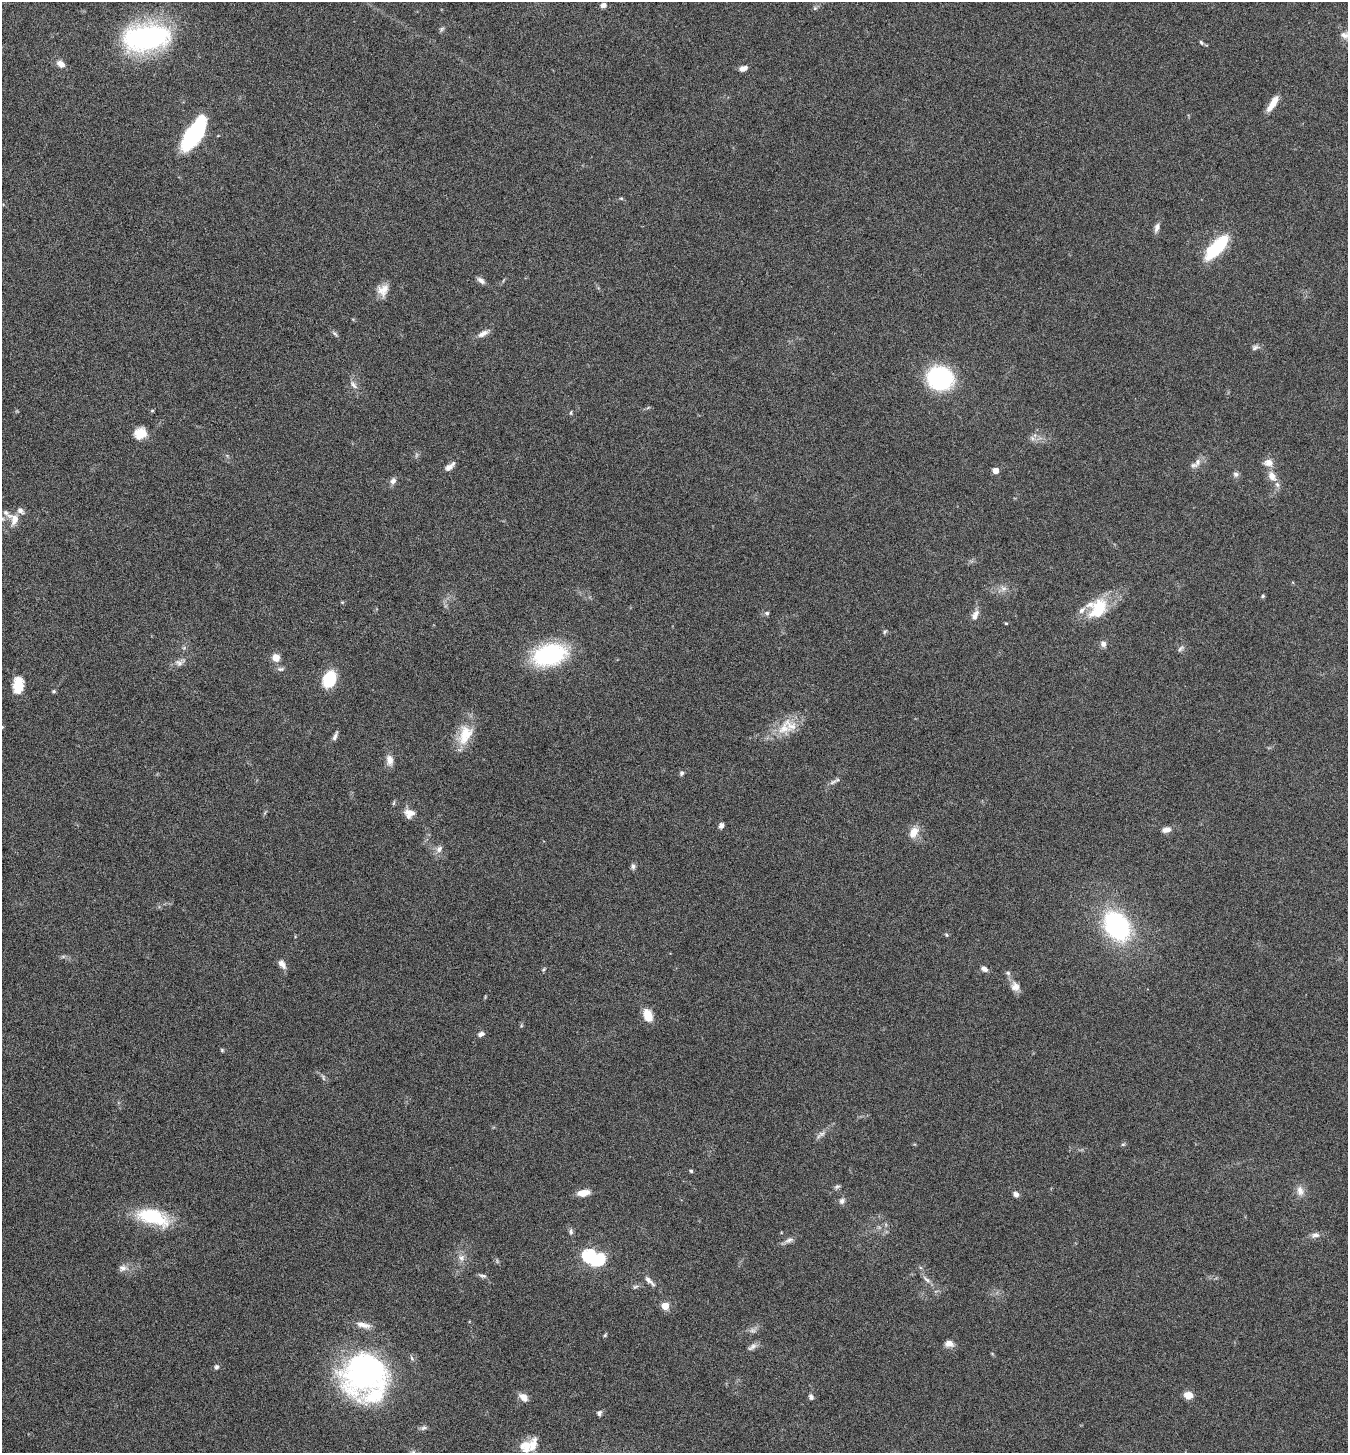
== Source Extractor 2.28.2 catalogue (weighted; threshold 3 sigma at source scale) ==
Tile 11 of 4 x 4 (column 3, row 3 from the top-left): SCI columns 2980-4325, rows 1455-2905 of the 5822 x 5813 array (HDU 1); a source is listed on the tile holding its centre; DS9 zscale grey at full resolution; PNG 1350 x 1455 px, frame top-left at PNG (2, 2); no overlay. Nothing masked; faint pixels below the display range render black.
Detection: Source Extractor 2.28.2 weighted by HDU 2 'WHT'; one run over the whole footprint, this tile lists its part. Background 0.0706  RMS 0.0042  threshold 0.0172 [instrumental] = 3 sigma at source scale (4.09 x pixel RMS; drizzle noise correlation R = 1.36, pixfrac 0.8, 0.05/0.05 arcsec/px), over >= 5 px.
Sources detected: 119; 2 too faint to see at this stretch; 2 inside a brighter object's white glare — not listed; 11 inside a brighter listed object's ellipse — not listed separately; the other 104 listed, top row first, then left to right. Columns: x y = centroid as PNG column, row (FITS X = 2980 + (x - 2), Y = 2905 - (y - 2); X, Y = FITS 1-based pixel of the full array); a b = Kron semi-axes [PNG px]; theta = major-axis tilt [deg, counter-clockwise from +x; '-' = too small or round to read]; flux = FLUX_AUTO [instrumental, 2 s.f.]
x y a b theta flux
603 5 6 5 - 1.9
815 8 6 5 - 0.68
1346 35 20 9 -3 4.1
146 37 44 23 7 81
1201 42 7 4 -62 0.61
61 64 10 7 -35 2.7
743 68 9 6 16 2.1
1273 103 22 7 58 4.8
194 134 36 15 58 37
621 198 6 4 -1 0.49
1157 228 10 6 73 2
1218 247 32 15 55 17
481 280 11 6 -40 1.6
383 290 15 14 - 4.2
483 333 15 7 29 2.4
335 334 11 4 -49 0.88
1255 347 10 7 21 1.2
940 378 20 18 -17 49
353 385 14 6 -53 1.8
152 411 5 3 - 0.43
571 413 5 4 - 0.46
140 433 13 12 - 6
1032 438 7 5 -47 1
1198 462 11 8 67 2.2
1269 463 12 9 -3 3
449 467 12 7 36 2
995 470 4 4 - 4.9
1236 474 8 6 -17 1.2
1272 476 13 8 -61 4
393 481 9 8 - 1.6
14 519 14 12 -72 4.7
1003 588 9 8 - 2
1263 596 5 4 - 0.53
1100 606 21 19 -75 11
767 613 6 5 - 0.75
975 615 15 8 64 2.4
1006 623 5 3 - 0.37
885 631 7 4 62 0.59
1103 644 8 8 - 1.6
1181 648 11 5 38 0.96
549 655 29 18 15 51
276 658 8 7 - 4.1
179 662 15 9 22 2.4
280 669 10 5 0 1.1
329 679 17 12 66 14
18 685 18 11 86 7.5
53 691 5 4 - 0.58
784 728 22 17 22 8.7
465 735 29 17 68 10
335 736 14 4 66 1.3
390 760 14 9 -82 2.9
682 773 6 5 - 0.99
833 782 14 5 29 1.4
394 803 6 4 70 0.52
409 813 12 11 - 3.5
721 825 7 6 - 1.4
1166 830 10 6 8 2.6
913 832 15 10 62 4.4
439 849 10 8 53 2
633 866 9 6 -86 1
1117 926 26 19 -56 60
946 935 6 4 -38 0.55
63 956 7 4 0 0.71
282 964 11 7 -55 2.4
984 969 7 5 -31 2
543 970 7 4 59 0.55
1008 973 7 6 - 0.87
1015 987 13 11 -67 3.1
648 1015 11 8 -69 7.9
481 1034 8 5 22 1.5
222 1050 5 4 - 0.45
323 1078 9 3 -77 0.71
822 1134 11 6 28 1.6
1123 1144 6 4 0 0.51
691 1171 4 3 - 0.66
837 1186 8 5 34 0.88
1300 1191 14 9 -81 3
583 1193 13 7 9 4.5
1016 1194 7 6 - 1.5
842 1201 8 7 - 1.4
153 1217 39 17 -17 23
571 1231 8 6 -86 0.98
1315 1235 13 7 8 1.8
789 1240 14 6 28 1.8
588 1255 6 5 - 64
461 1258 10 9 - 2.4
123 1268 13 8 6 2.2
483 1276 11 5 -8 1.1
926 1279 13 5 -42 1.6
648 1280 13 7 -45 2
635 1287 9 4 23 0.85
665 1306 5 5 - 12
363 1325 20 7 -11 3.2
605 1335 5 4 - 0.51
949 1344 11 8 -7 2.4
752 1347 14 6 36 1.7
216 1367 6 5 - 0.97
365 1376 50 48 -85 100
1188 1395 8 7 - 4.1
523 1397 10 7 -41 3.7
811 1397 7 6 - 1.1
599 1413 6 6 - 1.2
424 1428 9 6 14 1.1
533 1445 20 11 74 4.5
Isophote crosses this tile's border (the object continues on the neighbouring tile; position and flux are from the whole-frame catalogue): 2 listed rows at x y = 1346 35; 14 519